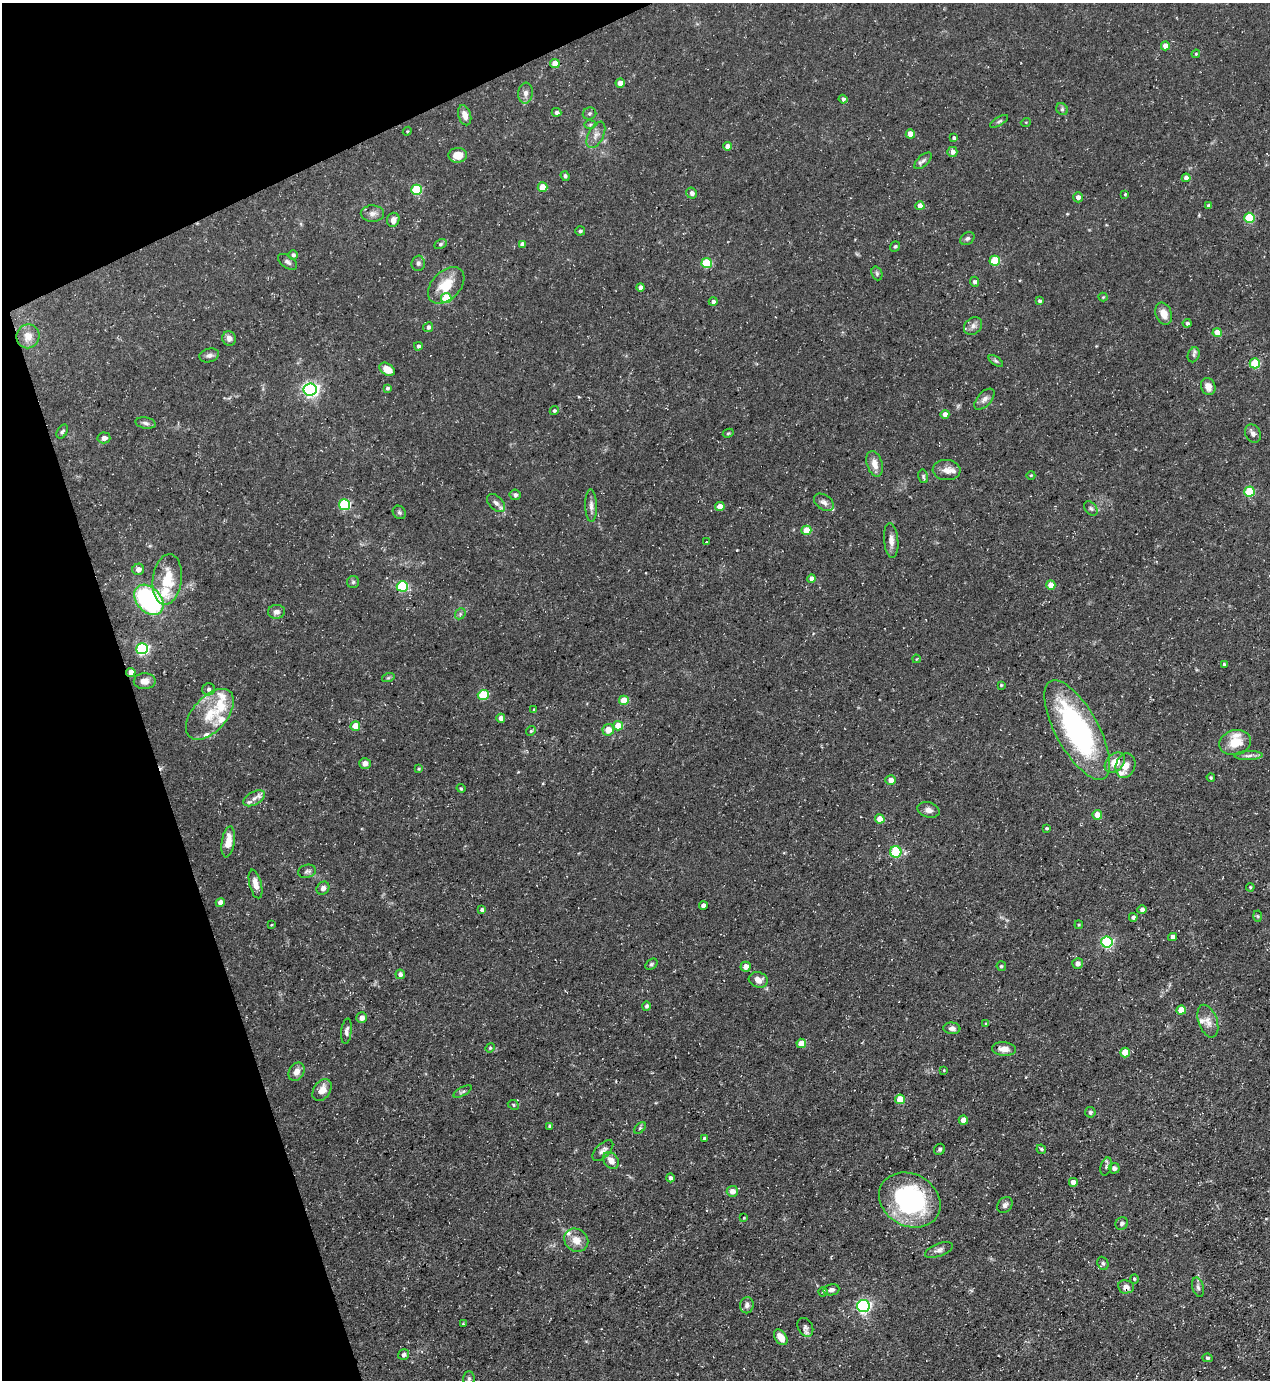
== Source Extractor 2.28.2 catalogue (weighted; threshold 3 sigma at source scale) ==
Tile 5 of 4 x 4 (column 1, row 2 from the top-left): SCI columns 279-1546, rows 2759-4136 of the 5499 x 5515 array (HDU 1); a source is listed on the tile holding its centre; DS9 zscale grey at full resolution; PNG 1272 x 1382 px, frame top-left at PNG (2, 3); each listed source drawn as its Kron ellipse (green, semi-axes under 4 px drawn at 4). Shown black and unused: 17% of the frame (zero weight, under 3 of 5 exposures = <1% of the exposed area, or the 3 px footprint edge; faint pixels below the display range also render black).
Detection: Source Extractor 2.28.2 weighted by HDU 2 'WHT'; one run over the whole footprint, this tile lists its part. Background 0.0593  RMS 0.004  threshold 0.0181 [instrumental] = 3 sigma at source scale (4.5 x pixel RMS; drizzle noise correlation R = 1.50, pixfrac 1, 0.05/0.05 arcsec/px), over >= 5 px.
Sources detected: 217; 12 inside a brighter listed object's ellipse — not listed separately; the other 205 listed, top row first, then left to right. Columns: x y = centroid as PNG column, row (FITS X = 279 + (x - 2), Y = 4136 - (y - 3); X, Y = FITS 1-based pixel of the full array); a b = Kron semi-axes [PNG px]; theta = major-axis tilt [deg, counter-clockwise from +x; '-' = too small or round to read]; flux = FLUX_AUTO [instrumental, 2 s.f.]
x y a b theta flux
1165 46 4 4 - 3.6
1196 54 4 4 - 0.46
555 63 5 4 - 5.9
620 83 4 4 - 5.1
525 93 10 7 85 1.8
843 99 4 4 - 1
1062 109 6 5 - 0.71
556 112 5 4 - 1.1
590 114 7 6 - 0.8
465 115 10 6 -74 2.6
999 121 10 4 31 0.72
1026 122 5 3 - 0.32
590 125 6 4 2 0.56
407 131 4 4 - 0.39
910 134 4 4 - 4.8
596 135 14 7 62 2.4
954 138 4 4 - 0.98
727 146 4 4 - 2.1
952 152 5 5 - 1.9
458 155 9 7 3 4.8
923 161 11 5 43 1.2
565 176 5 4 - 0.8
1186 178 4 4 - 1.8
542 187 5 4 - 7.6
416 190 5 5 - 21
692 193 5 5 - 1.2
1125 194 3 3 - 0.37
1078 197 5 5 - 1.7
1208 205 3 3 - 0.53
920 206 4 4 - 3.6
372 214 11 8 0 2
1249 218 5 5 - 22
393 220 7 6 - 2.2
580 231 5 4 - 0.75
967 238 8 5 32 0.98
440 244 6 4 27 0.65
522 244 4 4 - 1.6
895 246 5 4 - 0.64
293 255 5 4 - 1
995 261 5 5 - 17
288 262 11 6 -35 1.2
418 263 7 7 - 1.1
707 263 5 5 - 17
877 273 7 5 -70 0.76
974 282 5 4 - 0.99
446 285 21 14 45 9.6
641 287 4 4 - 1.4
1103 297 4 4 - 0.41
446 298 5 5 - 14
1039 301 4 4 - 0.76
713 302 4 4 - 1.1
1164 314 11 8 -69 3.2
1187 323 4 4 - 0.73
973 326 10 8 40 1.9
428 327 5 4 - 1.1
1217 333 4 4 - 5.1
28 336 12 11 - 3.3
229 338 7 7 - 1.6
418 346 4 4 - 0.86
209 355 10 6 15 1.5
1194 355 7 5 68 0.92
996 361 8 4 -35 0.68
1255 363 5 5 - 18
387 369 8 5 -33 4.9
1208 386 9 7 -70 3.2
387 388 4 4 - 0.78
310 389 6 6 - 120
984 399 13 7 47 2
554 411 5 4 - 0.68
945 414 4 4 - 2.5
146 423 10 5 -10 1.2
62 432 7 5 58 0.76
728 433 5 4 - 0.47
1253 433 9 7 -62 1.6
104 438 6 5 - 1.9
875 464 13 7 -73 3.4
946 470 14 10 -3 2.9
1031 475 4 3 - 0.33
923 476 7 5 -77 0.67
1249 491 5 5 - 18
515 495 5 5 - 1
824 502 11 7 -34 1.7
496 503 11 6 -44 1.7
344 505 5 5 - 34
591 506 16 6 -88 1.9
720 507 5 4 - 3.7
1091 508 8 5 -49 1
399 512 7 6 - 0.79
806 530 5 4 - 9.5
891 541 17 7 -85 2.7
706 542 3 2 - 0.25
138 569 6 5 - 2.2
811 578 4 4 - 1.9
167 579 25 14 83 12
353 582 6 6 - 0.79
1051 585 4 4 - 4.7
402 586 5 5 - 32
149 600 17 12 -48 60
276 612 8 7 - 1.7
460 614 6 4 48 0.71
142 649 6 5 - 59
916 659 4 2 - 0.27
1224 664 4 3 - 0.63
131 672 5 4 - 3.7
388 678 6 4 18 0.57
145 681 11 8 2 2.7
1001 685 3 3 - 0.4
208 689 6 6 - 1
483 695 5 5 - 16
624 700 5 4 - 9.5
534 710 4 3 - 0.41
210 714 30 17 48 12
501 718 4 4 - 2.4
355 726 5 4 - 5.7
618 726 5 4 - 7.1
608 730 6 5 - 5.1
1077 730 55 21 -61 77
531 731 5 4 - 0.54
1235 743 16 12 15 7.9
1249 755 14 4 1 1.5
1115 762 11 8 43 5.5
365 763 6 5 - 2
1125 766 12 9 74 3.6
419 769 4 3 - 0.43
1211 777 4 3 - 0.44
891 780 5 5 - 2.3
461 788 4 3 - 0.47
254 798 12 6 29 2
928 810 11 7 -16 2
1097 815 5 5 - 4.4
880 819 5 4 - 5
1046 828 3 3 - 0.55
228 842 15 6 81 4.8
896 852 5 5 - 25
307 871 9 6 14 1.1
255 884 15 6 -76 3
1250 887 4 4 - 0.45
323 888 7 6 - 1.6
220 902 4 4 - 2.4
703 905 4 4 - 1.8
482 910 4 4 - 1.2
1142 910 5 4 - 1.1
1258 916 5 3 - 0.36
1133 917 4 4 - 1.4
271 925 3 2 - 0.3
1079 925 4 3 - 0.39
1173 937 4 4 - 2.5
1107 942 6 5 - 49
1078 963 5 5 - 1.9
651 964 7 5 40 0.66
1001 966 5 4 - 0.53
745 967 5 5 - 3
400 974 5 4 - 1.6
758 980 9 7 -17 2.8
646 1006 4 4 - 0.87
1181 1010 5 4 - 6.7
362 1018 5 5 - 2.2
1208 1021 17 9 -70 3.3
986 1024 4 2 - 0.42
952 1028 8 5 -5 1.6
346 1031 13 5 83 1.3
801 1043 5 4 - 7.3
490 1048 5 4 - 0.47
1004 1049 12 6 -4 3.1
1125 1052 5 5 - 9.3
944 1070 3 2 - 0.3
296 1072 10 7 57 2.5
322 1090 12 8 54 3.5
462 1092 10 4 28 0.8
900 1099 5 5 - 8.2
513 1105 6 4 -24 0.53
1090 1112 5 5 - 0.88
963 1120 5 4 - 3.5
550 1126 4 3 - 0.79
640 1128 7 4 44 0.7
704 1138 4 4 - 0.67
940 1149 6 5 - 0.71
1041 1149 5 4 - 0.7
603 1150 13 6 44 1.7
611 1160 9 7 -53 3.1
1106 1166 9 5 74 1
1114 1168 5 5 - 1.3
670 1178 4 4 - 1.2
1073 1182 4 4 - 2.6
732 1191 6 5 - 3.2
910 1200 32 26 -29 57
1005 1205 9 7 48 1.3
744 1218 3 3 - 0.38
1122 1223 6 6 - 1
576 1240 12 11 - 4.3
939 1250 15 6 21 1.7
1103 1263 7 5 -68 0.84
1134 1279 5 4 - 0.48
1126 1287 8 6 -6 2
1198 1287 10 5 -75 1.2
831 1290 8 5 10 1.4
823 1292 4 4 - 0.59
747 1305 8 7 - 1.3
863 1306 6 6 - 79
463 1324 3 3 - 0.37
805 1327 10 7 -61 1.5
781 1337 9 5 -56 3.9
404 1355 6 5 - 1.1
1208 1358 5 4 - 0.62
469 1379 7 5 88 0.9
Overlapping masked pixels (flux is a lower limit): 2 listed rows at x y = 131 672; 1126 1287